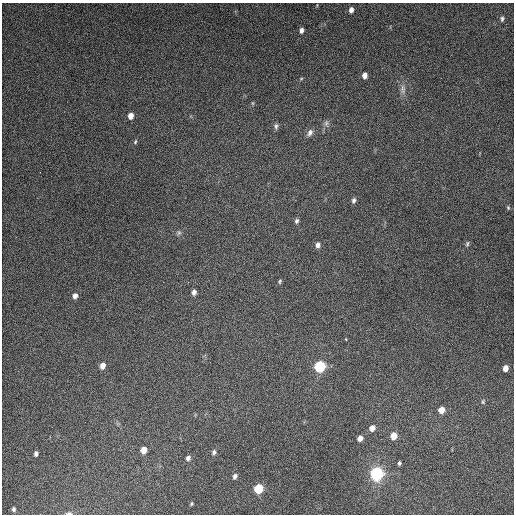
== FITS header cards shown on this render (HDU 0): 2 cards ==
NAXIS1  =                  512
NAXIS2  =                  512

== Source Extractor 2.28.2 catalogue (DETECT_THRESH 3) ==
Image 512 x 512 px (HDU 0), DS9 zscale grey, 1 PNG px = 1 image px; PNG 516 x 516 px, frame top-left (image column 1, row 512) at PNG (2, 3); no overlay
Background 5160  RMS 320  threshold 951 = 3 sigma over >= 5 px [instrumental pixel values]
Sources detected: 41; all 41 listed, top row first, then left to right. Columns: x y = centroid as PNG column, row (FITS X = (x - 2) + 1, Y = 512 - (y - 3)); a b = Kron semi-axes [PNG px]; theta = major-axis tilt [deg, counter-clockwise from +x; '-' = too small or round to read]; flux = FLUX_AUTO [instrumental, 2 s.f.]
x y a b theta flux
351 10 6 5 - 8.9e+04
502 19 6 5 - 4.4e+04
301 30 6 5 - 7.4e+04
364 75 5 4 - 1.2e+05
301 79 5 3 - 2.1e+04
403 89 14 7 -86 1.2e+05
252 103 5 3 - 2.0e+04
131 116 6 5 - 1.4e+05
326 123 9 6 89 6.5e+04
276 126 8 5 -79 5.3e+04
310 133 10 7 58 9.2e+04
135 142 7 4 70 3.1e+04
354 200 7 5 76 6.2e+04
508 208 5 4 - 2.7e+04
297 221 6 5 - 5.1e+04
179 233 7 6 - 4.7e+04
467 244 7 5 80 3.7e+04
318 245 7 6 - 8.4e+04
280 281 6 4 62 3.2e+04
194 292 6 4 90 8.6e+04
75 296 6 5 - 9.9e+04
346 339 3 2 - 2.7e+04
102 366 6 5 - 1.4e+05
320 367 8 7 - 1.1e+06
505 368 5 4 - 1.4e+05
483 402 6 5 - 3.2e+04
441 410 6 6 - 1.8e+05
372 428 6 6 - 1.2e+05
394 436 7 6 - 2.3e+05
360 438 5 5 - 1.2e+05
143 450 6 5 - 1.7e+05
214 452 6 6 - 5.1e+04
36 454 5 4 - 6.1e+04
188 458 6 5 - 6.7e+04
399 463 4 3 - 3.5e+04
377 474 10 9 - 1.6e+06
235 476 6 5 - 6.2e+04
258 489 7 6 - 6.7e+05
192 504 4 4 - 2.5e+04
13 509 4 3 - 3.9e+04
69 513 7 3 0 7.1e+04
At the frame edge (FLAGS 8, measured only in part): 1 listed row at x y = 69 513